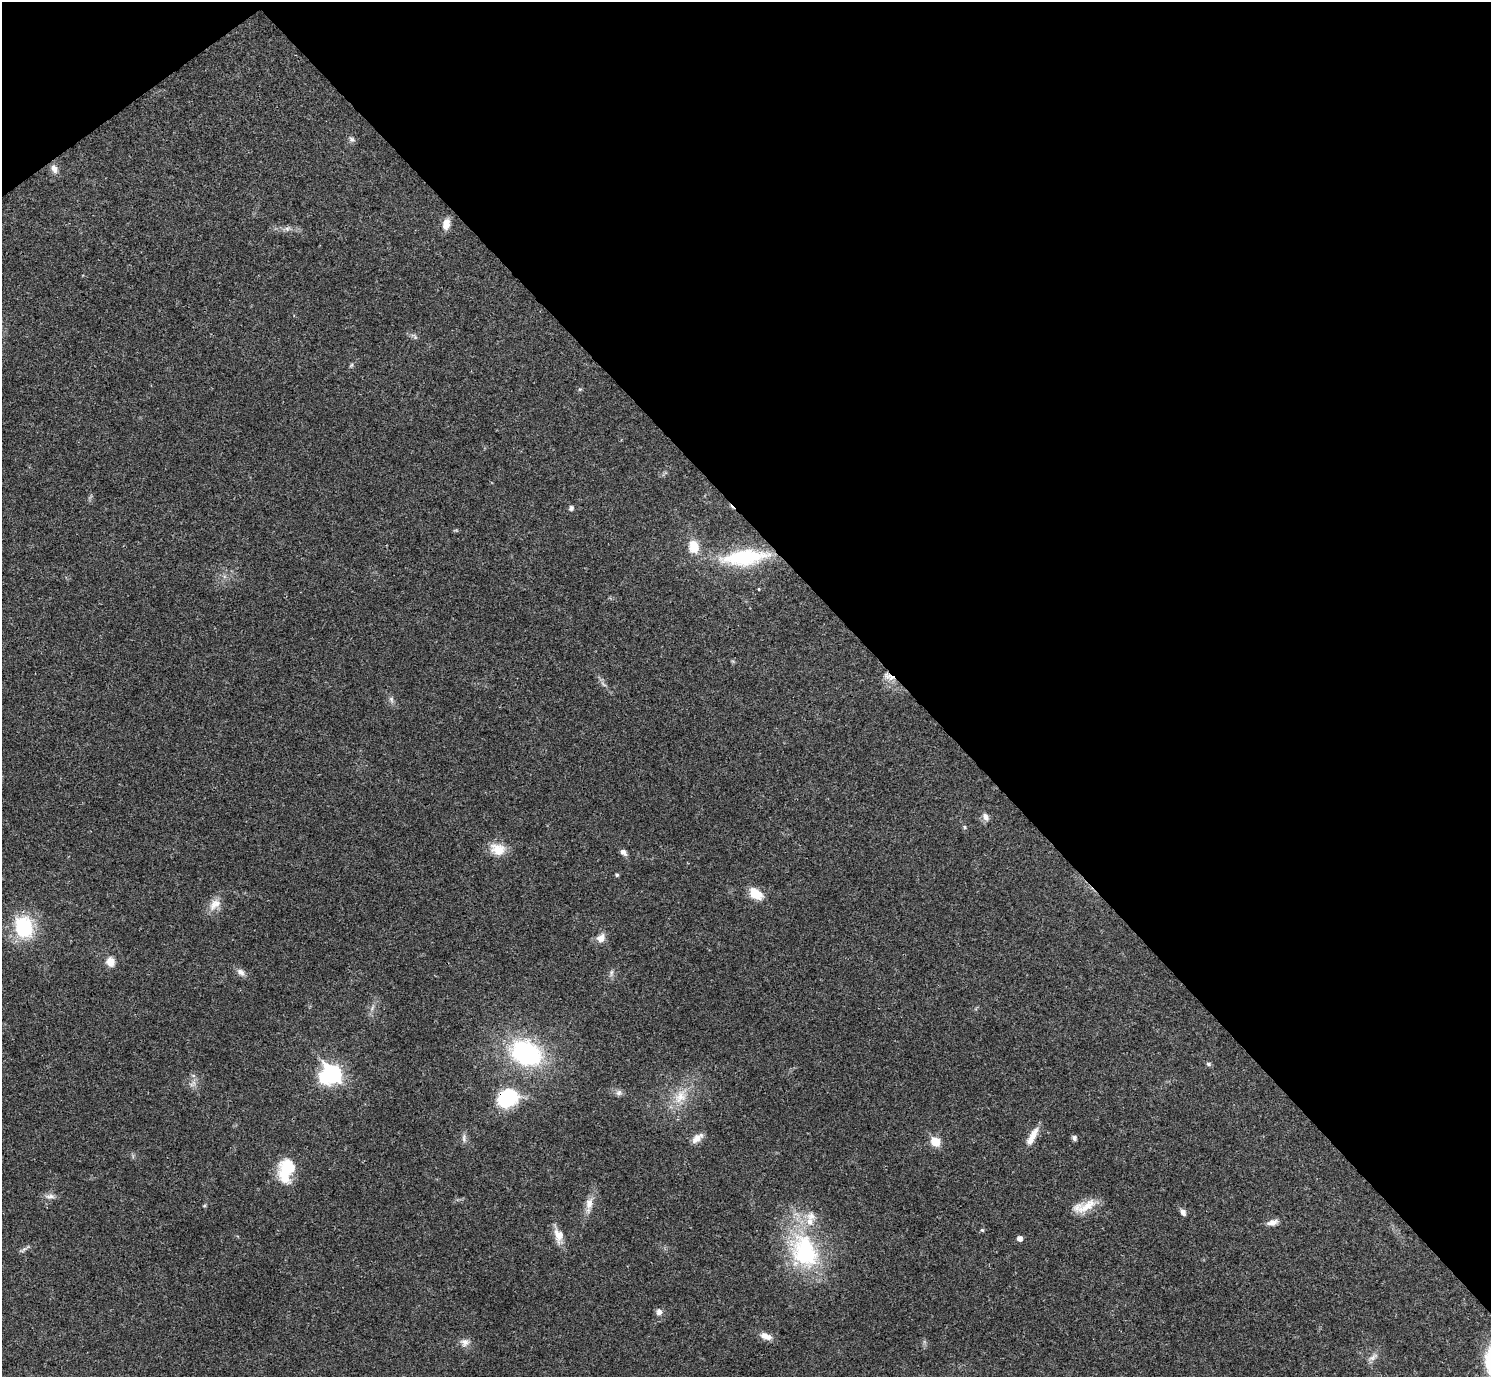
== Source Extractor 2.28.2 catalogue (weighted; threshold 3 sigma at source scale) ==
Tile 3 of 4 x 4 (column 3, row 1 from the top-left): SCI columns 2980-4468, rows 4285-5659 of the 5961 x 5958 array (HDU 1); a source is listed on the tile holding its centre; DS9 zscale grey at full resolution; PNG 1493 x 1379 px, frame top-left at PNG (2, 2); no overlay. Shown black and unused: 41% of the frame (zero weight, under 3 of 4 exposures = <1% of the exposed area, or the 3 px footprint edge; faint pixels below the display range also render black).
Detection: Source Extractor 2.28.2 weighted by HDU 2 'WHT'; one run over the whole footprint, this tile lists its part. Background 0.0209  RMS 0.0022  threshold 0.01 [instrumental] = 3 sigma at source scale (4.5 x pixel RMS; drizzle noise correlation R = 1.50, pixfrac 1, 0.05/0.05 arcsec/px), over >= 5 px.
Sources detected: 59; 2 too faint to see at this stretch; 1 inside a brighter object's white glare — not listed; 2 inside a brighter listed object's ellipse — not listed separately; the other 54 listed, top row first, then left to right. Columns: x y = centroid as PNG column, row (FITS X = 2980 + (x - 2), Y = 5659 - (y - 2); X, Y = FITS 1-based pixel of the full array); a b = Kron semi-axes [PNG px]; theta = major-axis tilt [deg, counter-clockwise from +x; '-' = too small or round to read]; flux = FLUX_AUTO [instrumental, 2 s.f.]
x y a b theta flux
352 139 10 7 -47 0.7
54 169 13 9 -62 1.4
446 224 13 8 77 2.3
287 229 13 6 22 1.1
414 336 13 5 -37 0.66
351 365 6 5 - 0.39
580 389 6 4 41 0.3
571 508 7 6 - 0.56
694 547 17 13 -77 4.3
744 557 57 18 6 19
759 589 3 3 - 0.21
889 677 18 8 -25 1.9
391 700 10 6 -73 0.79
986 817 11 7 -60 1.2
964 827 6 4 -30 0.34
498 849 20 14 -15 4.2
623 852 8 6 -43 1
617 875 5 4 - 0.32
756 894 16 10 -35 4.4
215 904 20 12 44 2.8
24 927 11 9 -73 29
601 938 12 9 48 1.8
110 962 11 10 - 2.3
241 972 12 8 -41 1.3
611 973 10 5 83 0.68
372 1008 10 5 56 0.76
526 1053 33 24 -24 33
1208 1064 7 5 -4 0.44
332 1073 9 7 -50 78
193 1084 11 8 30 1.3
619 1093 9 8 - 0.85
680 1096 27 16 54 6.1
508 1098 30 23 24 12
1033 1135 24 8 57 3
464 1138 14 6 -87 0.9
697 1138 16 8 39 1.9
1074 1138 6 5 - 0.67
935 1142 6 5 - 8.8
286 1170 27 16 81 8.6
50 1196 13 8 0 1.3
589 1203 19 10 77 2.5
204 1206 6 4 2 0.25
1084 1206 32 12 20 4.3
1183 1212 8 6 -57 0.97
1273 1222 15 7 16 1.4
982 1230 5 5 - 0.32
559 1235 23 11 -77 3
1020 1238 5 5 - 1.3
23 1250 11 5 37 0.65
804 1251 56 38 -62 27
659 1312 8 8 - 1
766 1336 16 8 -19 2
465 1342 13 11 2 1.5
1373 1357 17 7 36 1.3
Overlapping masked pixels (flux is a lower limit): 2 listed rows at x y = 889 677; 508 1098